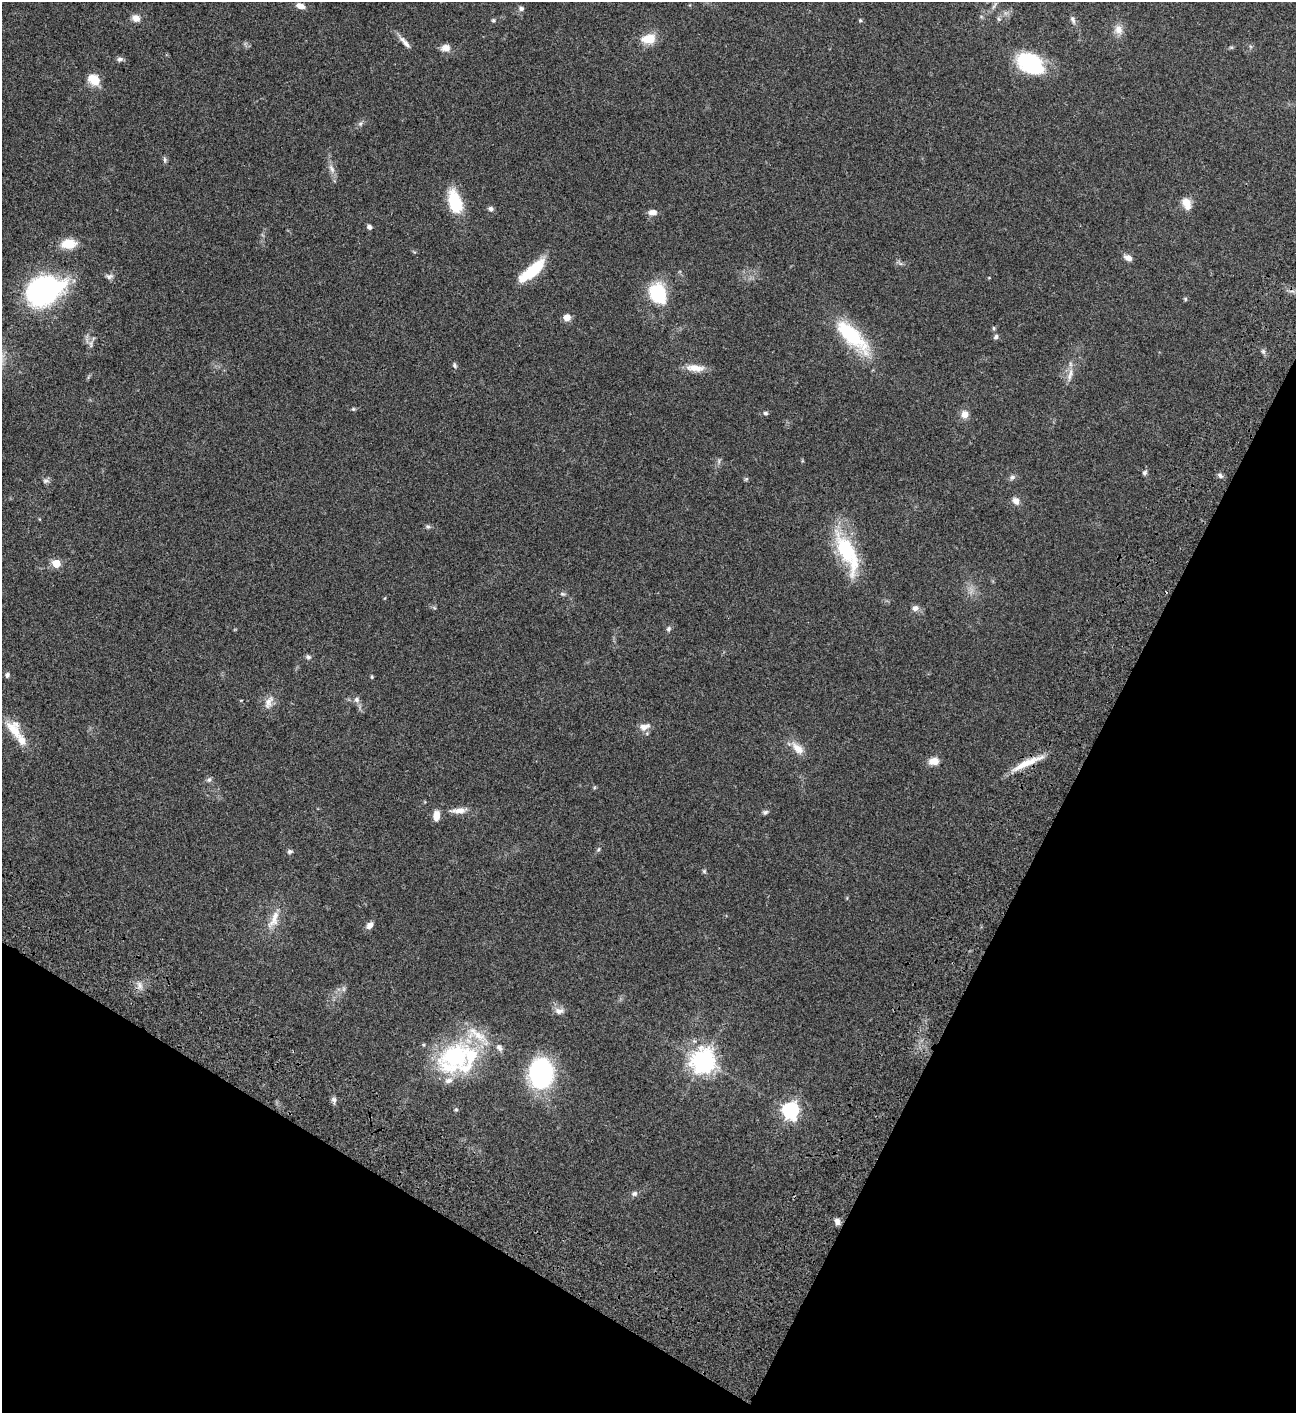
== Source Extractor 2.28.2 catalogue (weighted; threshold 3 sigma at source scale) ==
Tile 15 of 4 x 4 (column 3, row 4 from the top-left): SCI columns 3091-4384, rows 203-1613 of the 6053 x 6052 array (HDU 1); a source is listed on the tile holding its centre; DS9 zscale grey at full resolution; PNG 1298 x 1415 px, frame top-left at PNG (2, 2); no overlay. Shown black and unused: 26% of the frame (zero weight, under 3 of 4 exposures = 13% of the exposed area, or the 3 px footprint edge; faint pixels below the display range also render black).
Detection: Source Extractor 2.28.2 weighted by HDU 2 'WHT'; one run over the whole footprint, this tile lists its part. Background 0.0647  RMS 0.0059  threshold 0.0264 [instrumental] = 3 sigma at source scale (4.5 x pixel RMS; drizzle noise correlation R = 1.50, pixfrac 1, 0.05/0.05 arcsec/px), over >= 5 px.
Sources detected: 93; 1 too faint to see at this stretch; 1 inside a brighter object's white glare — not listed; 7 inside a brighter listed object's ellipse — not listed separately; the other 84 listed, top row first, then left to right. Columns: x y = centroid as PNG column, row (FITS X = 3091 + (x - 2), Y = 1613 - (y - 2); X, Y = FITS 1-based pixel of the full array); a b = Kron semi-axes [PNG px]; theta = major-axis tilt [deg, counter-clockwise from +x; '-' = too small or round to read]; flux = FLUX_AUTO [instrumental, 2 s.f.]
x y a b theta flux
994 5 14 4 59 1.6
300 6 10 6 -19 3.8
521 9 7 6 - 1.6
136 18 10 9 - 3.6
493 20 5 5 - 0.9
860 20 5 4 - 0.71
1073 20 11 6 -71 1.9
1118 30 13 11 -86 4.5
649 39 16 10 7 11
405 42 21 6 -48 3.6
1231 47 6 4 -18 0.68
446 48 10 8 0 4.6
120 59 9 5 4 1.6
1030 63 29 19 -27 39
94 79 15 11 -43 8.9
360 124 7 6 - 1.5
165 160 8 5 -86 1.2
332 169 14 6 -63 3.1
455 202 23 12 -75 25
1186 203 15 10 -65 6.4
491 209 7 6 - 1.6
652 212 8 6 3 4
369 227 6 5 - 1.6
69 244 15 10 5 11
1128 258 11 7 -26 3
531 272 36 11 41 21
109 276 11 7 1 2
44 291 42 29 23 83
658 293 18 14 -70 35
1185 299 5 4 - 0.72
567 317 5 5 - 6.8
994 328 5 5 - 0.79
852 336 53 18 -44 38
996 337 7 5 45 1.4
91 344 12 5 83 2
1263 351 6 5 - 1.1
454 365 8 5 -61 1.1
695 368 24 9 -4 6.8
1070 375 22 6 76 4
353 409 5 4 - 0.73
765 413 6 6 - 1.2
965 414 9 9 - 3.9
1144 472 7 6 - 1.3
1220 475 9 6 -39 1.5
1012 477 8 6 26 1.6
746 479 6 5 - 0.78
46 481 9 6 3 1.6
1016 501 9 8 - 3.4
428 526 6 6 - 1.1
847 552 57 19 -65 40
56 563 5 5 - 17
563 594 7 5 -15 1.1
385 598 5 3 - 0.43
915 608 8 7 - 2.6
668 629 7 6 - 1.2
308 657 7 6 - 1.3
7 675 6 6 - 1.4
372 677 5 4 - 0.63
356 700 8 7 - 2.2
269 702 19 10 67 4.8
644 727 14 8 17 4.2
14 730 31 12 -47 11
797 748 20 10 -45 6.7
934 761 11 8 5 5.6
1027 763 45 7 24 11
209 780 7 6 - 1.5
459 810 25 8 4 5.3
765 812 8 6 20 1.3
436 816 12 7 83 4.7
598 849 6 4 46 0.79
290 851 8 6 20 1.2
704 871 5 5 - 0.83
274 919 30 11 67 8.7
370 925 10 7 52 2.7
140 985 10 6 -73 2.7
559 1011 13 8 0 3.2
455 1056 51 35 25 64
703 1061 8 8 - 530
541 1074 23 18 -79 110
334 1100 8 7 - 1.7
456 1110 5 5 - 0.79
790 1110 7 7 - 170
634 1194 8 7 - 1.6
837 1221 8 6 -64 2.9
Overlapping masked pixels (flux is a lower limit): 1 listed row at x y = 1027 763